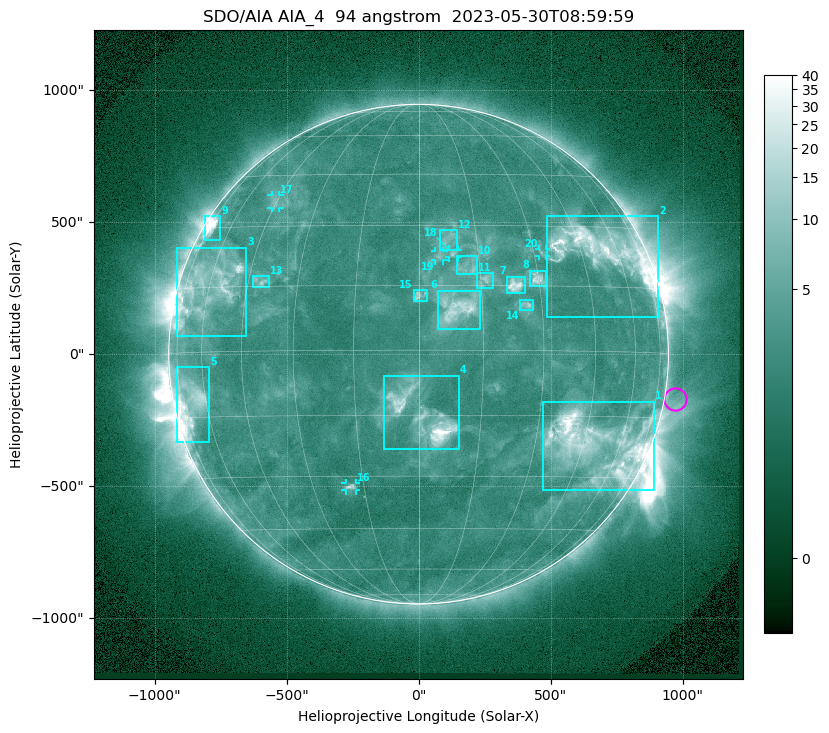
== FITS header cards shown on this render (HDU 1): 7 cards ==
TELESCOP= 'SDO/AIA '           / For AIA: SDO/AIA
INSTRUME= 'AIA_4   '           / For AIA: AIA_ATA1, AIA_ATA2, AIA_ATA3 or AIA_AT
WAVELNTH=                   94 / [angstrom] Wavelength
WAVEUNIT= 'angstrom'           / Wavelength unit: angstrom
DATE-OBS= '2023-05-30T08:59:59.122' / [ISO] Date when observation started; ISO 8
CTYPE1  = 'HPLN-TAN'           / CTYPE1: HPLN
CTYPE2  = 'HPLT-TAN'           / CTYPE2: HPLT

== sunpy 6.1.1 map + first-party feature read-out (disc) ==
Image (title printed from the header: SDO/AIA AIA_4  94 angstrom  2023-05-30T08:59:59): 1024 x 1024 px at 2.4 arcsec/px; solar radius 947 arcsec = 394 px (full disc in frame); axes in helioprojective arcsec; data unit not stated in the header (colour bar unlabelled)
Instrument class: DISC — disc imager (sunpy class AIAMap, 94 A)
Bright regions (active regions / flare kernels): reference = the median radial profile (limb darkening/brightening removed); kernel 9 px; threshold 5 sigma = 3.81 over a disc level ~2.54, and >= 1.15x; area >= 12 px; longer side >= 9 px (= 22 arcsec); searched inside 0.97 R_sun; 20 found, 20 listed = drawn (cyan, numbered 1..; 5 of them under ~33 arcsec drawn as corner ticks so the feature stays visible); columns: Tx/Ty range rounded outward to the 5 arcsec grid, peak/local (2 s.f.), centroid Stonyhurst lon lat
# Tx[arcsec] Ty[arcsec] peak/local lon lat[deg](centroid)
1 470..895 -515..-180 17 +49 -22
2 485..910 140..525 12 +52 +24
3 -915..-650 65..405 9.4 -60 +15
4 -130..155 -360..-80 26 +1 -15
5 -920..-795 -335..-50 9.4 -67 -11
6 70..235 90..240 7.2 +9 +10
7 330..405 230..295 8.4 +24 +15
8 420..485 260..320 6.8 +30 +17
9 -810..-750 430..525 12 -71 +30
10 145..220 300..375 3.7 +12 +19
11 220..280 250..310 4.6 +16 +16
12 80..150 390..470 3.4 +8 +26
13 -630..-565 255..295 4.2 -41 +16
14 385..435 165..205 4.4 +26 +10
15 -20..35 200..245 4.2 +0 +13
16 -275..-235 -515..-490 4.9 -19 -33
17 -560..-525 555..605 3.1 -46 +37
18 115..150 365..395 4.1 +9 +23
19 60..95 355..390 3.4 +5 +22
20 455..485 370..400 3.2 +32 +23
Off-limb structures (1.02-1.3 R_sun): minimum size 162 px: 2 found; the strongest spans PA ~225..305 deg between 1.02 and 1.3 R_sun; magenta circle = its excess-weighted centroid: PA ~260 deg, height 1.04 R_sun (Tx ~970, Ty ~-170 arcsec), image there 1.5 x the reference